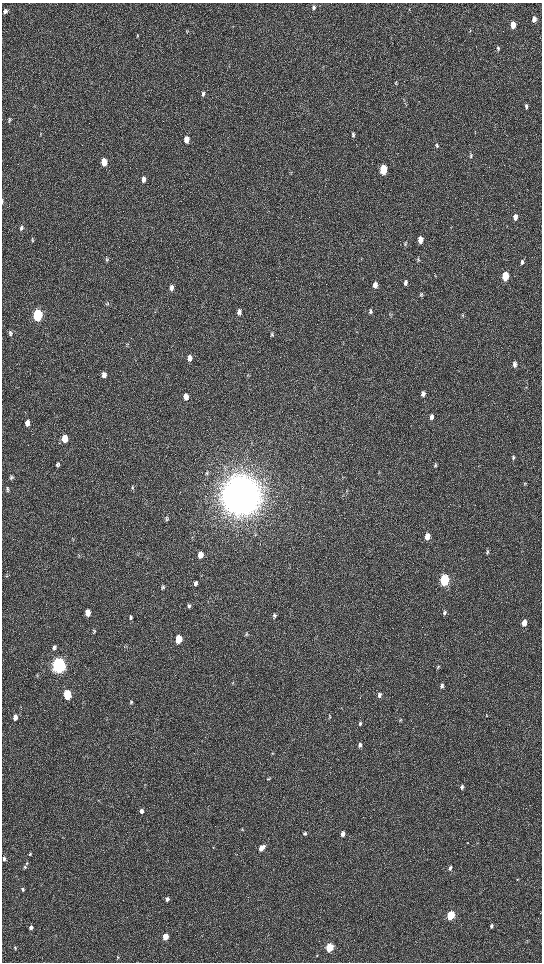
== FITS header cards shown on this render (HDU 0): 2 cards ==
NAXIS1  =                 1080 / length of data axis 1
NAXIS2  =                 1920 / length of data axis 2

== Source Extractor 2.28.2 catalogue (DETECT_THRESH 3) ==
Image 1080 x 1920 px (HDU 0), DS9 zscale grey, zoomed out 1/2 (1 PNG px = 2 x 2 image px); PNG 544 x 964 px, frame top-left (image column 1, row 1919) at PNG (2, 3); no overlay
Background 522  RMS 36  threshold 107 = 3 sigma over >= 5 px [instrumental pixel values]
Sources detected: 118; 6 cannot appear on this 1/2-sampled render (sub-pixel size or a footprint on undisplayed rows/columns) and are not listed; the other 112 listed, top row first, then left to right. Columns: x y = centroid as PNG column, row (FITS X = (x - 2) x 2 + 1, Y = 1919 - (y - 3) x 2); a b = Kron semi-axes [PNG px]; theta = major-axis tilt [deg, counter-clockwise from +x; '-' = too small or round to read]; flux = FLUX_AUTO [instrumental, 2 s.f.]
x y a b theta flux
314 8 6 5 - 1.5e+04
5 11 6 5 - 2.1e+04
534 19 5 4 - 4.5e+04
513 25 5 4 - 1.1e+05
470 31 3 2 - 3.9e+03
137 35 6 3 -74 7.2e+03
498 48 6 4 -78 1.2e+04
203 94 6 4 75 1.3e+04
526 106 6 3 -89 1.2e+04
9 120 8 4 74 1.4e+04
353 135 6 4 -76 1.2e+04
186 140 6 4 89 5.8e+04
437 145 6 4 -89 1.2e+04
471 156 5 3 - 1.0e+04
104 162 6 5 - 1.1e+05
383 169 6 4 88 3.8e+05
143 179 7 5 84 3.7e+04
2 201 7 2 89 6.6e+03
515 217 6 4 87 4.6e+04
21 228 6 5 - 1.5e+04
420 240 6 4 86 6.6e+04
32 241 5 2 - 5.1e+03
405 244 5 4 - 9.8e+03
107 260 6 4 -53 1.1e+04
418 260 5 4 - 9.2e+03
522 262 6 4 87 1.8e+04
505 276 6 4 86 3.1e+05
405 283 6 4 85 2.2e+04
375 285 6 5 - 4.4e+04
171 288 7 5 83 2.8e+04
421 294 6 4 -83 1.2e+04
106 303 5 4 - 9.0e+03
370 311 6 4 82 1.2e+04
239 312 7 5 84 2.5e+04
37 315 7 5 86 8.8e+05
462 315 6 2 -37 7.5e+03
10 333 7 5 -87 1.6e+04
272 334 6 5 - 1.5e+04
189 358 7 5 90 3.9e+04
515 364 7 4 88 2.8e+04
104 375 7 5 83 3.2e+04
423 394 6 4 79 2.7e+04
186 397 7 5 85 5.3e+04
431 417 6 4 82 2.9e+04
27 423 7 5 85 4.0e+04
64 439 7 5 89 1.2e+05
513 458 5 4 - 9.7e+03
57 465 7 4 -86 1.4e+04
435 465 6 4 89 1.1e+04
207 474 5 3 - 9.9e+03
11 477 7 4 -83 1.5e+04
525 484 6 3 -77 7.4e+03
132 488 7 3 -87 1.0e+04
7 489 7 5 -80 1.4e+04
241 495 15 13 84 2.8e+07
167 519 6 4 -55 1.1e+04
427 536 6 5 - 6.9e+04
487 552 6 4 78 1.2e+04
200 555 6 5 - 6.7e+04
6 576 4 2 - 4.1e+03
444 580 6 4 82 9.3e+05
196 583 6 4 82 2.0e+04
162 588 5 5 - 1.1e+04
189 606 6 5 - 1.3e+04
444 612 6 4 80 2.0e+04
88 613 6 4 -89 8.0e+04
274 615 6 5 - 1.4e+04
130 617 6 4 -85 1.2e+04
524 623 6 4 76 7.5e+04
94 630 6 5 - 1.2e+04
246 635 5 4 - 9.2e+03
178 639 6 5 - 2.0e+05
124 646 4 2 - 3.6e+03
54 647 6 5 - 1.7e+04
59 665 7 5 90 4.0e+06
438 667 6 3 60 8.6e+03
37 676 4 2 - 4.2e+03
442 686 6 4 85 1.8e+04
67 695 6 4 -89 4.4e+05
379 695 6 4 79 2.4e+04
131 702 5 4 - 8.9e+03
486 715 4 3 - 6.3e+03
15 717 6 5 - 3.7e+04
329 717 4 3 - 5.9e+03
400 720 5 3 - 7.0e+03
360 724 5 4 - 1.1e+04
360 745 6 5 - 1.9e+04
272 753 4 2 - 4.5e+03
268 779 4 3 - 5.7e+03
462 787 6 4 66 2.1e+04
141 811 6 5 - 2.8e+04
242 830 6 2 -44 5.9e+03
305 833 5 4 - 1.2e+04
342 834 5 4 - 3.3e+04
468 842 4 1 - 3.0e+03
261 848 8 5 46 6.6e+04
30 854 5 4 - 9.0e+03
4 859 5 4 - 1.7e+04
27 863 5 4 - 9.9e+03
25 867 6 4 83 1.0e+04
450 868 5 4 - 1.9e+04
23 889 5 4 - 1.2e+04
167 899 5 5 - 1.9e+04
450 915 5 4 - 5.9e+05
491 926 5 3 - 1.3e+04
31 928 5 4 - 2.6e+04
165 937 5 4 - 1.0e+05
527 941 5 2 - 6.3e+03
329 947 5 4 - 5.0e+05
15 948 6 4 -62 1.2e+04
317 955 3 3 - 4.1e+03
118 957 4 3 - 6.6e+03
At the frame edge (FLAGS 8, measured only in part): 1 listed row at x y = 2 201
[6 sub-pixel or undisplayed-footprint detections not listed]